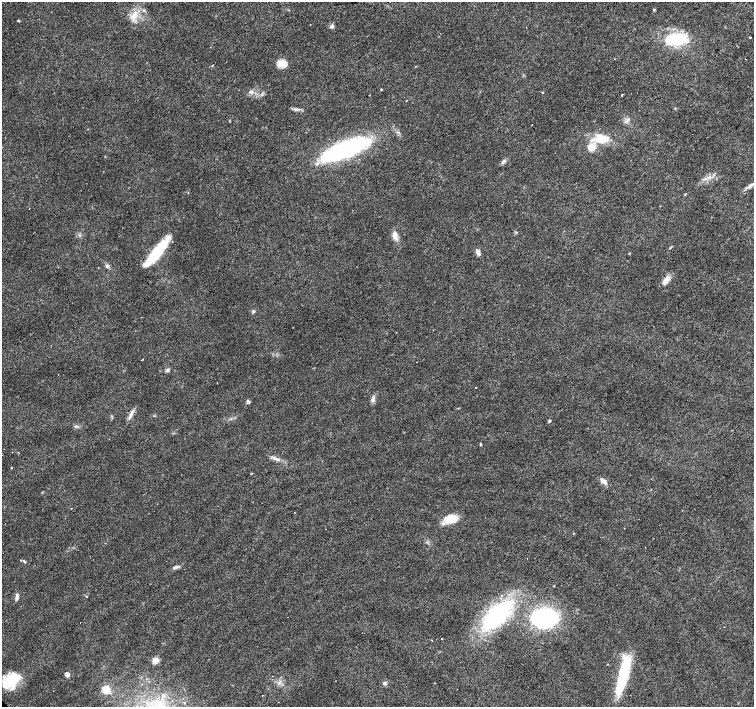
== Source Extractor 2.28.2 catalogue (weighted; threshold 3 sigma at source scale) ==
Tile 10 of 4 x 4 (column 2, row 3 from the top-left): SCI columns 1505-3008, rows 1564-2972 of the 6018 x 6012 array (HDU 1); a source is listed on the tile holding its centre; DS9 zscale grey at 2 x 2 block average (1 PNG px = mean of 2 x 2 image px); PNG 756 x 709 px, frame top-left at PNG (2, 2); no overlay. Shown black and unused: <1% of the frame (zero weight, under 3 of 4 exposures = <1% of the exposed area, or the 3 px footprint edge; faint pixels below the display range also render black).
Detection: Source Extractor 2.28.2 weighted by HDU 2 'WHT'; one run over the whole footprint, this tile lists its part. Background 0.0142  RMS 0.0028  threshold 0.0128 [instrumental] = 3 sigma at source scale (4.5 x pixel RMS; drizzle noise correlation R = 1.50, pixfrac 1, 0.0396/0.0396 arcsec/px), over >= 5 px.
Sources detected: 77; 2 inside a brighter object's white glare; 12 cosmic-ray / hot-pixel residue — not listed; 4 inside a brighter listed object's ellipse — not listed separately; the other 59 listed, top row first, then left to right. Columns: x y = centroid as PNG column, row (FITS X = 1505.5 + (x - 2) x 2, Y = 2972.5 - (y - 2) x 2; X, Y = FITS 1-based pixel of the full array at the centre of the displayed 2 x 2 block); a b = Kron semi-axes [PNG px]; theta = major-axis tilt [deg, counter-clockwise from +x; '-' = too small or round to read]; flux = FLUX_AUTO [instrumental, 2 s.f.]
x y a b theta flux
144 10 3 2 - 0.71
654 10 3 3 - 0.63
133 17 7 6 - 4.4
18 21 5 2 - 0.45
332 26 4 4 - 2.2
677 39 23 12 1 33
745 59 2 2 - 0.77
282 63 14 8 -18 6.1
212 65 2 2 - 1.9
381 89 2 2 - 0.46
251 92 5 3 - 1.2
542 92 2 2 - 0.64
622 95 2 2 - 7.6
406 100 2 2 - 0.99
296 110 4 4 - 1.2
628 119 3 3 - 0.93
532 125 2 2 - 0.24
603 139 16 9 24 11
345 149 57 15 22 93
742 149 2 2 - 0.64
503 161 7 4 52 1.5
750 186 8 4 39 2.3
29 208 2 2 - 0.55
395 236 11 7 -83 4.3
157 251 27 12 47 23
478 252 8 5 -71 2.3
107 266 5 5 - 1.4
98 268 2 2 - 1.4
667 279 10 6 34 4.7
253 311 4 4 - 1
142 360 2 2 - 1.7
167 370 5 4 - 1.3
476 387 2 2 - 0.58
373 399 8 5 74 2.3
248 402 6 3 3 1
131 414 10 4 52 2.8
549 421 3 3 - 0.91
481 444 3 2 - 0.69
277 459 8 4 -19 2.5
12 468 2 2 - 1.7
603 481 8 5 -38 3.1
71 509 2 2 - 0.39
294 513 2 2 - 0.37
451 519 14 9 9 13
24 561 4 3 - 0.81
175 567 8 4 21 1.8
17 597 8 4 85 1.9
87 597 3 2 - 0.3
496 616 38 17 45 74
544 618 24 21 -7 74
442 639 2 2 - 0.37
155 660 8 6 29 3.1
67 674 5 5 - 2.4
623 678 43 9 75 41
10 681 21 14 36 22
385 683 3 3 - 2.8
106 690 3 3 - 31
203 700 2 2 - 0.33
278 702 2 2 - 0.44
Diffuse or blended objects may show on this block-average render without a row.